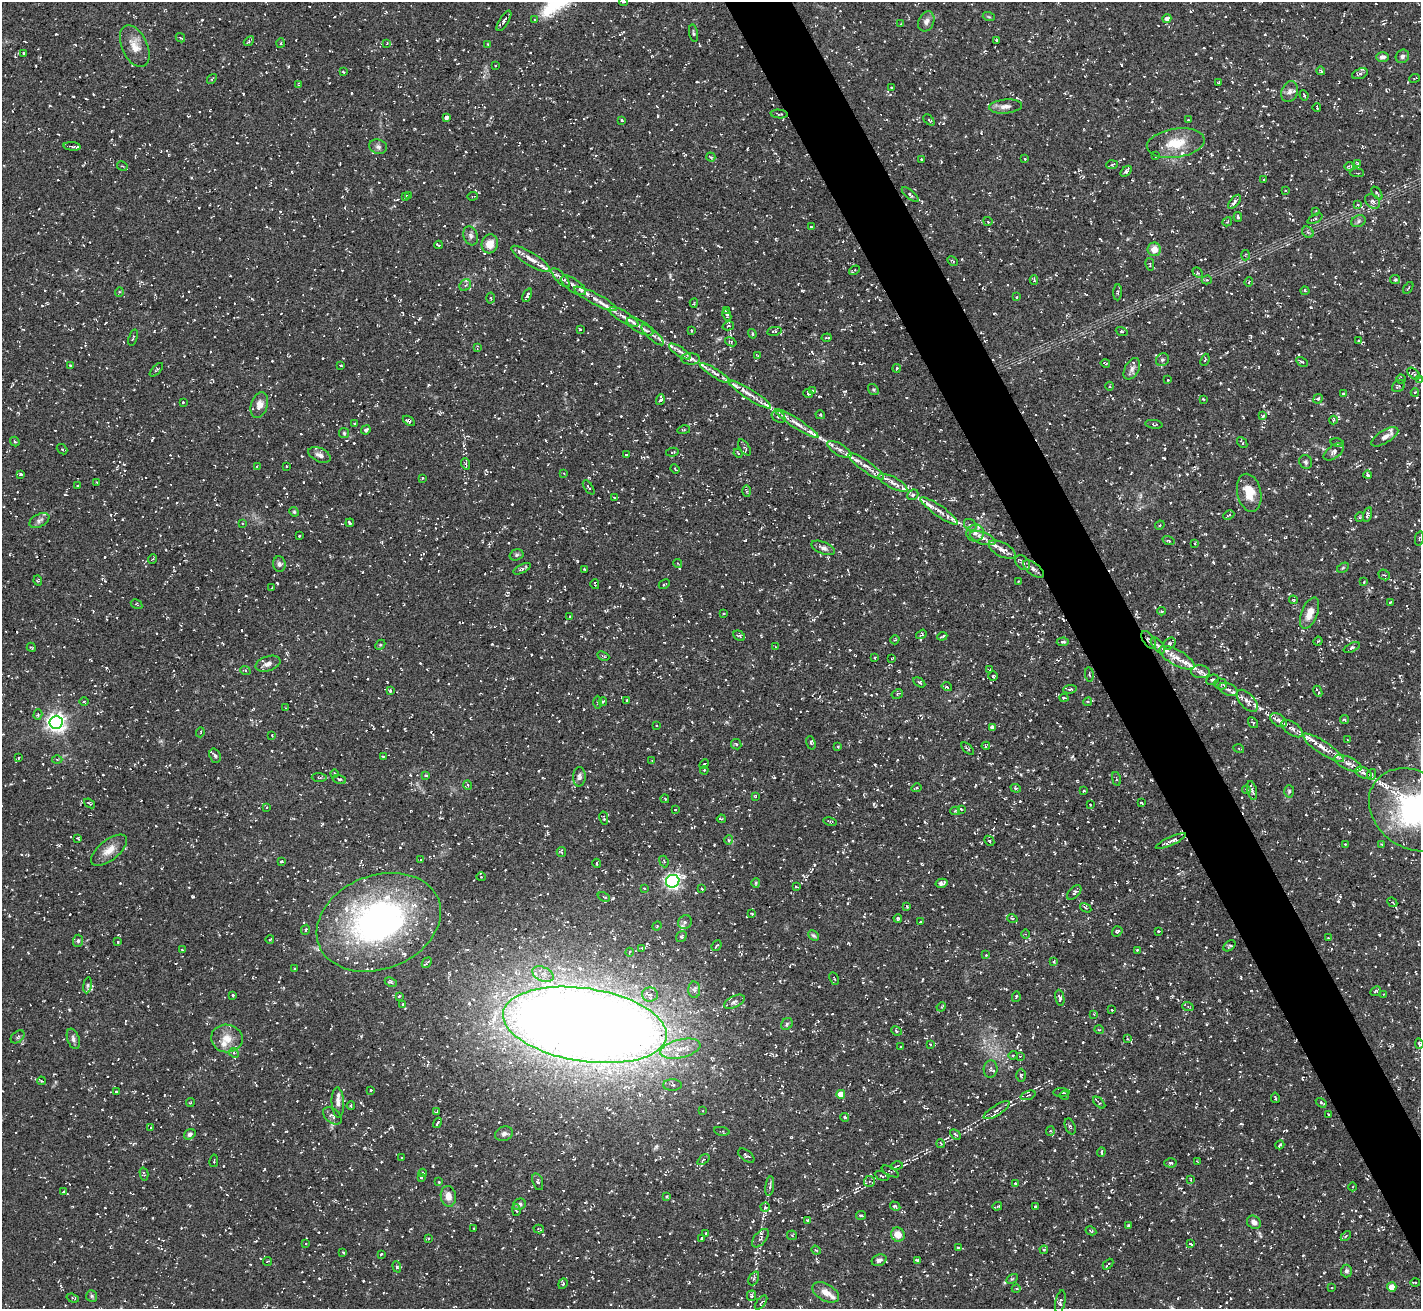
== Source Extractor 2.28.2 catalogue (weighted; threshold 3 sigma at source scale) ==
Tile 6 of 4 x 4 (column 2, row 2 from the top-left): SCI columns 1422-2840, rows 2771-4077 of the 5682 x 5673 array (HDU 1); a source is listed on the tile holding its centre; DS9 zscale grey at full resolution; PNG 1423 x 1311 px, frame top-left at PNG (2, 2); each listed source drawn as its Kron ellipse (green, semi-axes under 4 px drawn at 4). Shown black and unused: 4% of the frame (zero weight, under 3 of 5 exposures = <1% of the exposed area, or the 3 px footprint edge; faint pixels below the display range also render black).
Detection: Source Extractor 2.28.2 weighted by HDU 2 'WHT'; one run over the whole footprint, this tile lists its part. Background 0.101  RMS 0.0071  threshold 0.0318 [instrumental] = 3 sigma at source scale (4.5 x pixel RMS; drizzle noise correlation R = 1.50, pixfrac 1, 0.05/0.05 arcsec/px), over >= 5 px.
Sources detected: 990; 2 inside a brighter object's white glare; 59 cosmic-ray / hot-pixel residue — neither listed nor drawn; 53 inside a brighter listed object's ellipse — not listed separately; of the other 876, all 500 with FLUX_AUTO >= 0.634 (the completeness limit of this list) listed and drawn (376 fainter detections not listed), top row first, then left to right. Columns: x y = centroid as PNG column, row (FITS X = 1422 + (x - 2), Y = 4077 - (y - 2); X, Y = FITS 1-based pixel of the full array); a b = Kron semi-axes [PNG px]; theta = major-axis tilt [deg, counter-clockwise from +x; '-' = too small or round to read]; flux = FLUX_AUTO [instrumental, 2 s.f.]
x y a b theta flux
623 2 4 3 - 0.95
989 17 6 3 -18 0.82
1167 19 4 4 - 4
534 20 3 3 - 0.8
504 21 11 4 58 2.5
926 21 10 7 67 3.1
901 24 4 3 - 0.68
693 33 9 3 -78 1
180 38 5 3 - 0.66
996 40 3 3 - 0.81
249 41 6 2 42 1.1
281 43 5 3 - 0.73
387 44 4 3 - 0.64
488 44 3 2 - 0.65
135 46 22 12 -65 9.9
24 53 4 3 - 0.96
1402 56 7 6 - 1.9
1383 57 6 4 0 2.3
496 66 3 2 - 0.65
1321 71 4 3 - 1.1
344 72 3 2 - 0.96
1360 74 8 5 20 1.9
1414 78 5 2 - 0.65
212 79 5 3 - 0.7
1219 82 3 3 - 0.66
298 85 4 3 - 0.71
891 87 3 3 - 0.86
1290 92 11 8 69 3.4
1304 95 5 3 - 1.1
1005 106 16 7 5 4.1
1317 108 4 2 - 0.89
779 114 9 3 -5 1
446 117 4 3 - 2.1
621 120 3 3 - 0.97
929 120 6 4 -45 1.1
1188 120 3 3 - 0.72
1176 143 29 14 9 17
72 146 8 3 -6 1.5
378 147 9 7 -18 2.2
1156 156 3 2 - 0.66
711 157 5 3 - 0.78
921 159 3 3 - 0.74
1025 159 3 3 - 0.7
1357 164 4 3 - 0.86
1112 165 6 4 4 0.92
122 166 5 3 - 0.7
1349 166 4 4 - 0.86
1126 171 6 4 45 2
1357 173 7 2 -4 0.71
1264 180 3 2 - 0.74
1285 190 4 3 - 0.68
1377 193 7 3 -54 0.83
409 195 4 3 - 0.69
910 195 10 4 -39 1.7
473 196 5 3 - 0.75
405 197 4 4 - 1
1372 201 8 6 -43 2
1234 202 8 4 51 2.2
1358 205 4 4 - 0.66
1316 211 4 4 - 0.64
1238 217 5 3 - 1.1
1315 219 8 4 26 1.2
988 221 5 3 - 1
1358 221 7 5 24 1.4
1227 222 5 2 - 0.67
811 227 3 2 - 0.8
1308 232 6 5 - 1.3
471 236 10 7 -70 2.4
490 244 9 8 - 7.6
439 245 4 2 - 0.88
1154 249 7 6 - 6.8
1245 255 5 3 - 0.64
531 259 22 6 -32 6.4
953 261 6 3 -28 0.74
1150 264 6 2 -78 0.64
854 270 6 3 33 0.93
1198 273 6 4 -42 1
561 278 12 5 -47 2.6
1034 280 5 3 - 1.1
1207 280 5 4 - 0.97
1395 280 5 4 - 0.87
1249 282 5 3 - 0.88
465 285 6 5 - 1.5
573 285 14 6 -34 3.9
1408 288 6 2 57 0.69
1305 291 4 4 - 0.72
119 292 5 3 - 0.71
1118 292 8 3 87 1.2
527 295 7 3 65 1.8
1017 297 4 3 - 0.74
491 298 5 3 - 0.78
595 299 24 5 -27 6
694 303 4 3 - 0.77
726 310 4 3 - 1.3
727 315 6 4 -64 1.2
624 317 16 5 -30 4.7
640 326 15 6 -29 4.5
728 326 6 4 15 1.1
580 329 3 3 - 0.69
692 330 3 2 - 0.75
774 331 7 3 10 0.98
1122 331 6 4 -19 0.94
752 334 5 3 - 0.86
653 335 14 5 -42 3.3
133 338 8 2 70 0.65
827 338 5 2 - 0.87
1359 340 3 3 - 0.76
731 342 6 3 -21 0.83
477 348 4 2 - 0.7
680 351 13 4 -33 2.4
758 356 3 3 - 0.66
691 359 9 6 -3 3.3
1162 360 7 6 - 1.6
1205 360 6 3 67 0.88
1302 362 6 4 -28 1
1105 363 5 3 - 0.68
70 365 3 3 - 0.7
340 365 3 3 - 0.82
896 368 4 3 - 0.83
1132 369 11 7 62 2.9
156 370 8 4 47 1.3
715 373 18 4 -32 3
1414 374 7 4 -41 1.3
1401 379 4 4 - 0.77
1168 380 3 2 - 0.64
1420 380 4 4 - 0.65
1110 386 4 3 - 0.75
1399 386 7 5 35 1.6
873 389 6 4 -53 0.97
813 390 4 3 - 0.82
1415 392 4 3 - 0.9
808 393 5 3 - 0.9
1343 393 3 2 - 0.83
750 394 25 5 -33 5.4
1204 399 3 2 - 0.91
1318 399 5 4 - 1.4
660 400 5 3 - 1.7
183 402 3 3 - 1.1
259 405 13 8 71 5.8
820 415 5 4 - 0.75
1263 416 4 3 - 0.84
778 417 7 5 -34 1.8
1333 420 4 4 - 0.85
409 421 7 4 -33 1.4
354 424 3 2 - 0.68
797 424 25 5 -33 5.4
1154 424 9 4 -8 1.3
366 430 5 4 - 1.9
684 430 6 2 13 0.66
344 433 5 5 - 0.96
1385 437 15 6 31 4.2
15 441 5 4 - 0.84
1242 443 6 3 -49 0.75
1337 443 7 4 -12 1.6
745 447 9 4 -56 1.5
62 449 6 4 -39 0.83
839 449 13 5 -31 3.6
672 452 6 4 11 0.89
1334 452 12 6 37 2.6
738 453 5 3 - 0.74
626 454 3 3 - 0.99
319 455 12 7 -24 3.2
1306 462 7 6 - 1.6
466 464 6 3 -72 0.88
257 466 3 3 - 0.78
287 466 3 2 - 0.78
866 466 21 5 -35 5.1
675 469 5 3 - 0.8
564 473 4 3 - 0.67
21 474 4 3 - 1.1
1368 475 4 3 - 1.8
422 478 3 2 - 0.75
96 482 3 2 - 0.68
893 483 16 5 -27 3.9
77 486 3 2 - 1.1
589 487 8 3 -55 0.97
747 491 5 3 - 0.72
1249 493 19 12 -77 13
913 495 6 5 - 1.4
615 498 4 2 - 0.76
939 511 22 5 -35 5.2
294 512 5 4 - 0.87
1367 514 7 3 73 1.2
1229 515 6 2 26 0.79
1360 517 5 3 - 0.65
39 521 11 6 25 2.7
242 523 4 3 - 0.66
350 523 4 3 - 2
970 525 7 5 -39 1.6
1160 525 5 4 - 0.88
975 533 9 8 - 4
299 536 3 2 - 0.68
983 538 13 6 -19 3.7
1419 538 7 2 78 0.64
1169 541 6 3 -19 0.72
1194 543 3 2 - 0.66
823 548 12 6 -23 2.6
1002 549 14 7 -28 4.2
516 555 7 5 16 1.5
153 559 5 3 - 0.66
678 563 4 4 - 0.74
1023 563 8 6 -45 2.1
279 564 8 6 -87 2.2
1343 568 6 4 31 0.94
522 569 9 3 26 1.8
585 569 3 3 - 0.91
1033 569 12 6 -37 2.8
1384 575 6 5 - 1.3
38 581 5 4 - 0.76
1019 581 3 2 - 0.67
1364 582 3 2 - 0.7
595 584 5 2 - 0.86
664 584 6 2 26 0.78
272 588 3 3 - 1.1
1293 600 4 3 - 0.84
1391 602 4 3 - 0.68
137 604 6 3 -32 0.67
1161 611 4 3 - 0.87
1310 613 16 8 68 7.3
724 614 3 2 - 0.88
570 617 3 3 - 0.89
921 634 5 4 - 0.93
739 636 6 4 -29 1.1
942 636 5 2 - 0.84
895 640 5 4 - 0.74
1149 640 10 5 -54 2.5
1318 641 4 3 - 0.76
1063 642 6 3 3 1.2
1170 644 7 5 41 1.5
380 645 5 4 - 0.84
1158 646 9 5 -52 1.8
31 647 5 3 - 0.71
775 647 3 3 - 0.64
1352 648 9 4 23 1.8
603 656 6 2 -25 0.71
874 658 3 2 - 0.73
892 658 3 2 - 0.64
1177 658 20 7 -29 6.6
268 664 13 7 18 4
990 669 4 3 - 0.82
245 670 5 3 - 0.75
1200 672 9 6 -6 2.1
1089 674 7 4 -83 1.3
993 676 4 4 - 0.89
1212 680 6 5 - 1.5
919 682 6 4 -32 1.6
1220 684 6 5 - 1.5
947 687 5 4 - 1.1
1070 689 7 4 7 1.4
1228 689 10 6 -20 2.5
390 691 4 4 - 0.87
1318 691 6 2 -65 1.6
897 694 6 4 29 0.89
1064 698 4 3 - 1.1
627 700 3 2 - 0.73
84 701 5 3 - 0.71
603 701 4 3 - 1
1247 701 13 7 -47 3.8
598 702 6 3 89 0.99
1088 702 4 4 - 0.81
286 708 4 3 - 0.83
38 715 5 4 - 0.87
1345 719 4 4 - 1
1279 720 9 6 -33 2.4
56 722 6 6 - 360
1253 723 6 3 -54 0.76
656 725 3 2 - 0.68
992 727 4 4 - 1.9
1292 729 12 6 -35 3
200 732 5 2 - 0.77
272 735 3 2 - 0.9
1347 740 3 3 - 0.69
811 743 7 4 -72 1.3
736 744 5 5 - 1.2
986 746 4 3 - 1
837 747 3 3 - 0.71
1323 748 24 6 -33 6.6
968 749 8 3 -43 0.98
1239 749 5 3 - 0.7
215 756 7 5 -70 1.7
383 756 3 3 - 1
19 758 3 3 - 0.72
57 760 5 3 - 0.75
652 761 3 2 - 0.65
1348 763 15 6 -24 4
704 764 5 3 - 0.77
704 770 4 4 - 0.76
1363 773 8 5 -23 2.1
334 774 4 2 - 0.65
1372 774 5 3 - 0.9
426 775 4 4 - 0.84
319 777 7 3 -3 1
579 777 10 6 88 2.3
339 779 7 4 -15 1.2
1116 779 7 3 -79 0.75
468 785 5 3 - 0.72
917 788 5 3 - 0.99
1016 788 5 4 - 1.1
1246 790 4 3 - 0.88
1252 790 9 4 -77 2.2
1084 791 4 3 - 0.77
1289 791 6 5 - 1.2
755 796 3 3 - 0.63
665 799 4 2 - 0.77
89 803 6 3 -37 0.91
1142 803 4 2 - 0.84
1090 805 3 2 - 0.67
267 808 4 3 - 0.76
961 809 3 3 - 0.72
675 810 3 2 - 0.7
1413 810 47 38 -36 110
955 811 5 4 - 0.9
604 818 6 3 -78 0.8
721 819 4 2 - 0.85
830 822 7 3 -14 0.92
78 838 4 2 - 0.85
729 840 5 4 - 0.9
989 841 6 4 -44 1.2
1171 841 16 4 25 3.4
1345 844 3 2 - 0.7
1382 844 3 3 - 0.66
109 850 21 10 38 7.8
561 852 5 4 - 1
421 860 3 3 - 0.65
281 861 4 3 - 0.83
664 861 6 4 -68 1.2
597 863 5 2 - 0.71
481 877 4 4 - 0.79
673 881 7 6 - 220
756 883 5 4 - 0.77
942 883 6 4 14 2.6
796 887 4 2 - 0.67
644 888 3 2 - 0.74
702 889 3 2 - 0.87
1074 892 9 5 46 2
604 897 7 3 -21 0.99
1392 902 5 3 - 0.73
907 906 3 2 - 0.94
1086 908 6 3 -31 0.99
752 914 4 3 - 0.64
898 918 4 3 - 1
1012 918 5 3 - 0.81
379 922 64 47 21 200
685 922 7 6 - 2.5
920 922 3 2 - 0.66
657 926 5 4 - 0.73
306 930 5 4 - 0.93
1117 931 5 5 - 1.2
1158 931 3 2 - 0.78
1026 934 4 3 - 0.7
681 936 6 5 - 1.2
814 936 6 4 -43 1.4
1328 938 3 2 - 0.67
270 939 4 3 - 0.64
78 941 6 5 - 1.6
118 942 3 2 - 0.93
717 946 6 3 49 1
1229 946 7 4 39 1.3
642 948 4 3 - 0.72
182 950 3 3 - 0.8
1137 950 3 3 - 0.84
630 952 4 3 - 0.75
986 955 3 2 - 0.66
1054 961 3 3 - 0.79
427 963 6 3 48 0.99
295 969 2 2 - 0.72
543 974 11 7 -24 4.3
834 978 6 3 -64 0.81
391 982 6 3 -27 0.89
87 985 8 4 81 1.6
694 990 8 6 -87 2
1375 991 6 4 43 1.2
650 994 8 7 - 3.1
1384 994 3 3 - 0.68
233 995 3 3 - 0.9
399 996 3 3 - 0.81
1016 997 5 3 - 0.97
1060 998 8 4 -80 1.9
734 1002 11 5 26 2.5
403 1004 3 3 - 0.87
941 1007 5 3 - 0.74
1188 1007 6 3 -20 0.82
1112 1010 3 3 - 0.88
1094 1014 3 3 - 0.81
787 1024 6 5 - 1.2
585 1025 83 36 -9 1900
1099 1030 5 3 - 0.7
896 1031 5 4 - 0.85
18 1037 8 5 42 1.5
227 1038 16 14 -10 8.9
73 1039 10 6 -71 2.3
1127 1039 4 2 - 0.67
930 1044 3 2 - 0.66
1419 1044 5 4 - 1.3
901 1047 3 2 - 0.96
680 1049 20 9 13 12
234 1053 5 4 - 1.1
1013 1055 4 4 - 0.77
1020 1056 4 3 - 0.69
990 1069 9 7 84 2.3
1021 1075 6 5 - 1
41 1081 4 3 - 0.7
672 1085 9 5 0 2
371 1090 3 2 - 0.97
116 1092 3 3 - 0.78
1061 1092 8 3 0 0.87
841 1094 4 4 - 7.3
1028 1095 8 3 19 1.1
1064 1095 4 4 - 0.68
1275 1098 5 2 - 0.64
190 1102 4 3 - 0.68
338 1102 15 6 -87 3.5
1099 1103 7 3 -43 0.99
1321 1103 6 3 -32 1.2
351 1106 4 3 - 0.77
997 1110 15 5 32 3.3
702 1111 3 3 - 0.63
436 1112 4 3 - 0.91
1329 1114 3 3 - 1
332 1116 11 7 -40 2.4
845 1117 4 4 - 1.1
437 1123 5 3 - 1.3
1070 1126 8 5 -68 1.4
150 1128 4 3 - 0.68
722 1131 8 2 -10 0.71
1050 1131 5 4 - 0.88
190 1134 6 5 - 2
504 1134 9 7 18 2.1
955 1134 6 3 -44 1
941 1144 4 3 - 0.64
1280 1145 5 3 - 0.99
1101 1152 5 3 - 1
746 1156 9 5 -36 1.4
402 1158 3 2 - 0.87
703 1160 7 3 37 1.2
214 1161 6 2 79 0.68
1198 1162 3 2 - 0.72
1170 1163 6 4 -2 1.5
897 1166 6 2 14 0.67
890 1171 9 4 -29 1.1
423 1173 4 3 - 1.2
144 1174 6 3 -75 0.91
881 1176 7 3 -27 0.85
421 1178 3 2 - 0.83
1191 1180 4 2 - 0.73
869 1181 5 5 - 1.5
439 1182 4 3 - 0.72
538 1182 9 5 -73 1.8
1015 1183 3 2 - 0.81
770 1186 10 4 82 1.4
1353 1187 4 3 - 0.64
63 1192 3 3 - 0.79
448 1196 10 7 -81 5.8
667 1196 4 3 - 0.99
519 1204 6 5 - 1.7
895 1206 5 4 - 1.4
997 1206 5 3 - 0.79
1035 1206 3 3 - 0.96
765 1207 5 4 - 1.4
516 1210 6 3 -88 1.1
861 1215 5 3 - 1.3
807 1220 4 3 - 0.93
1254 1222 7 6 - 3
1128 1225 3 3 - 0.81
474 1228 3 2 - 0.72
539 1229 5 2 - 0.93
1091 1231 6 3 -28 1.1
706 1233 3 3 - 0.9
792 1235 5 4 - 0.99
898 1235 7 6 - 6.7
1346 1236 6 3 46 0.8
428 1238 4 3 - 0.76
702 1238 3 3 - 1.5
760 1238 11 6 51 2.5
306 1244 3 3 - 0.67
1190 1244 4 2 - 1.1
958 1248 3 3 - 0.84
816 1250 5 3 - 0.81
1044 1250 4 4 - 0.85
343 1252 3 2 - 0.83
381 1254 3 3 - 0.71
879 1260 7 5 20 2.4
917 1260 4 3 - 1.8
267 1261 4 4 - 0.81
1108 1264 6 2 45 1.1
397 1267 6 4 -70 1.5
1346 1271 6 5 - 1.8
754 1278 7 4 64 1.4
1012 1279 6 4 30 0.87
1415 1282 5 2 - 0.97
563 1284 6 4 69 0.88
1331 1287 3 2 - 0.74
1392 1287 5 4 - 11
1016 1289 4 3 - 0.66
826 1292 14 8 -30 6.2
92 1296 6 5 - 1.1
752 1296 5 4 - 1.1
73 1298 6 3 -19 1.1
1060 1302 11 5 80 2.1
761 1303 8 2 50 0.75
Overlapping masked pixels (flux is a lower limit): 3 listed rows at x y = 1149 640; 1413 810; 585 1025
Isophote crosses this tile's border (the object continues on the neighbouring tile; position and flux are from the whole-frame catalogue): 4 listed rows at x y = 623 2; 1420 380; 1413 810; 1419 1044